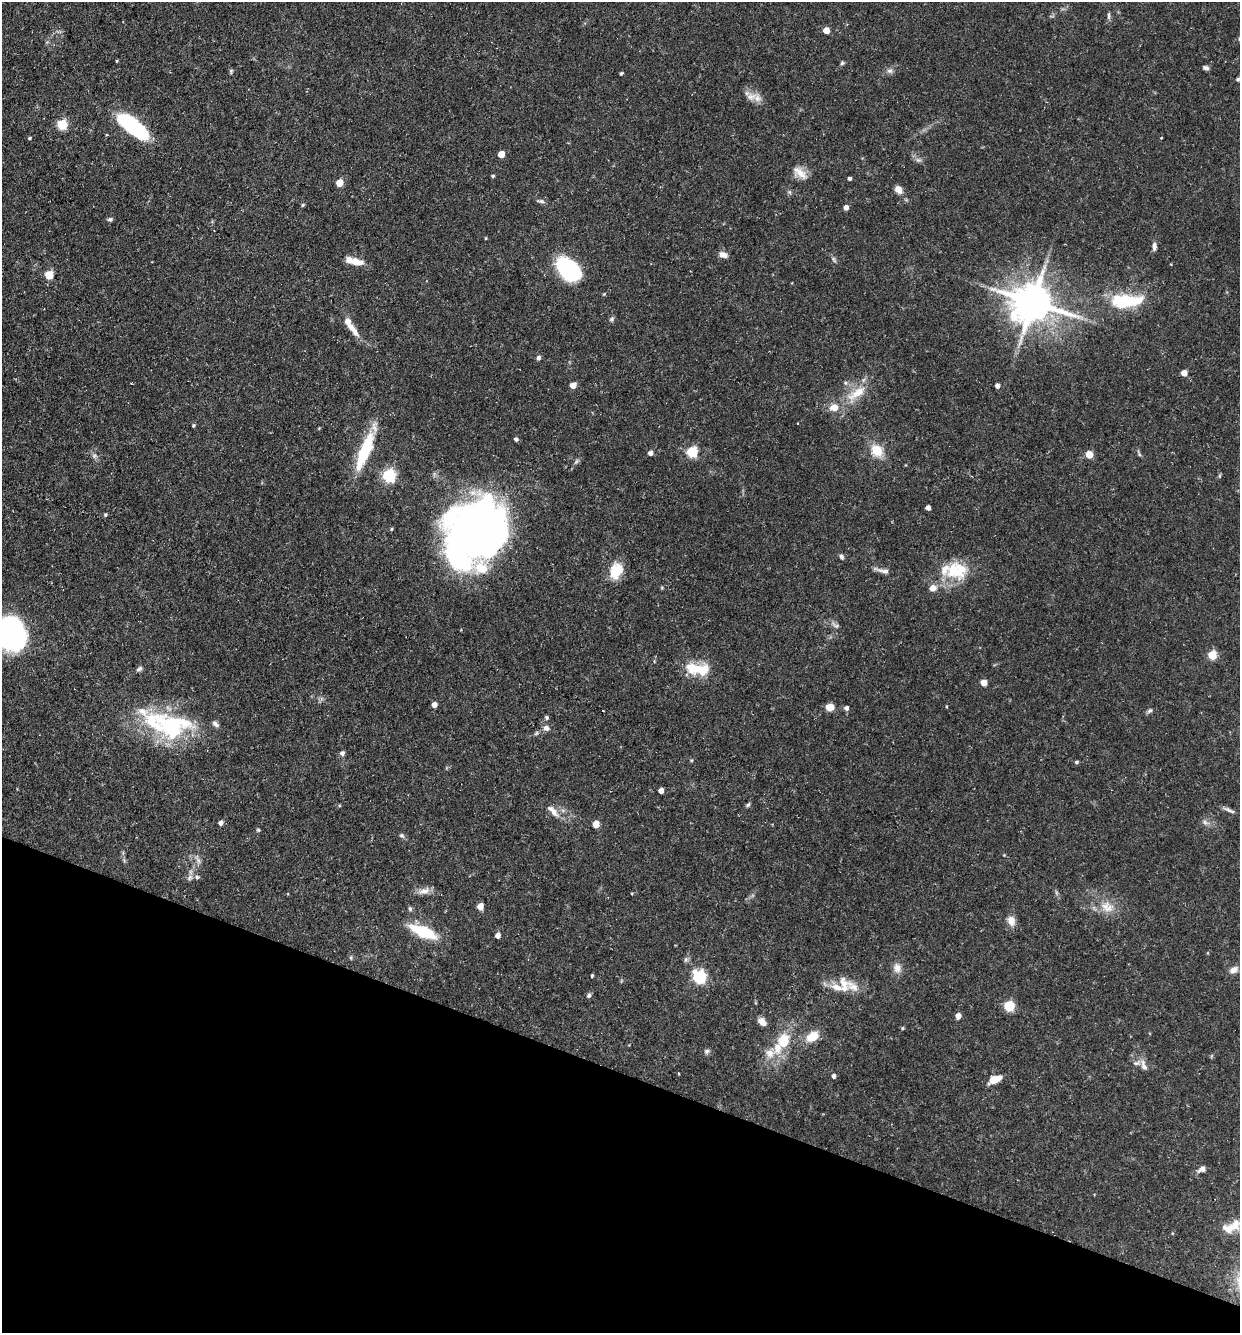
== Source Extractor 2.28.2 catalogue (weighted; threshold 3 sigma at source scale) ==
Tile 15 of 4 x 4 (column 3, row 4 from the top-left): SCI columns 2736-3973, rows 1-1331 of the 5340 x 5325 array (HDU 1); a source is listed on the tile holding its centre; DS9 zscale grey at full resolution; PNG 1242 x 1335 px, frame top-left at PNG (2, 2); no overlay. Shown black and unused: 20% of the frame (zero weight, under 3 of 5 exposures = <1% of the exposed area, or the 3 px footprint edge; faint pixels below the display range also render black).
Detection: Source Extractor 2.28.2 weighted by HDU 2 'WHT'; one run over the whole footprint, this tile lists its part. Background 0.0954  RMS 0.0044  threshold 0.0199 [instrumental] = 3 sigma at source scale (4.5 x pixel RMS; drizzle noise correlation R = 1.50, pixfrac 1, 0.05/0.05 arcsec/px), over >= 5 px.
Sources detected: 134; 4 inside a brighter object's white glare — not listed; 13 inside a brighter listed object's ellipse — not listed separately; the other 117 listed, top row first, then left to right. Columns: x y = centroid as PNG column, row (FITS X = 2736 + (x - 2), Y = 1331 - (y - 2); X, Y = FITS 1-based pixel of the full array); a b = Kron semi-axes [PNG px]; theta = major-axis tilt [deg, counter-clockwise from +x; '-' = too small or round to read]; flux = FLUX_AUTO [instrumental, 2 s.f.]
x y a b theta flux
1109 16 10 4 -90 1
826 30 5 5 - 5.5
117 61 4 3 - 0.38
842 63 5 4 - 0.74
1206 68 7 5 -16 1.2
231 71 6 5 - 0.64
890 71 8 6 2 1.4
621 73 5 3 - 0.54
1238 79 5 5 - 0.76
751 97 15 9 4 3.9
62 125 5 5 - 32
133 127 37 13 -38 40
107 135 4 2 - 0.39
30 138 5 3 - 0.52
1161 138 3 2 - 0.29
501 154 5 4 - 7.6
918 160 7 4 -31 1.1
800 173 23 10 -37 5
493 176 5 4 - 0.59
850 178 4 4 - 1.1
339 183 5 5 - 9.7
898 190 10 8 -60 2.6
542 201 8 5 -20 1.1
303 205 5 4 - 0.59
846 207 4 4 - 2.4
110 219 6 5 - 0.94
486 238 4 3 - 0.4
1154 246 10 5 88 1.8
723 255 10 7 -22 2.4
834 259 9 4 -68 0.94
357 262 19 10 -14 4.5
568 269 26 16 -47 44
49 275 5 5 - 16
604 294 4 4 - 0.38
1124 301 35 18 2 22
1033 302 13 11 -6 1400
612 319 7 5 48 0.9
351 327 28 8 -52 5.9
538 358 6 5 - 1.2
1184 373 5 4 - 4.7
573 385 5 4 - 5.6
997 386 4 4 - 2.2
857 393 34 12 35 11
193 425 4 4 - 0.59
319 428 4 3 - 0.39
516 439 5 5 - 1
877 450 15 12 -45 8.4
365 451 47 13 68 24
692 452 5 5 - 36
650 453 4 4 - 2.3
1089 454 5 5 - 10
1139 454 6 4 -71 0.65
94 456 8 5 -6 1.1
389 476 6 6 - 67
928 508 4 4 - 2.6
105 515 4 4 - 0.66
392 529 5 3 - 0.47
477 531 72 51 45 240
841 557 7 5 -46 1
882 570 27 5 -12 2.4
616 571 17 12 68 12
956 572 29 20 -33 16
933 588 9 7 23 2.9
835 625 14 5 -37 1.5
10 633 26 23 -54 120
1212 655 5 5 - 20
694 668 33 14 3 12
139 669 8 5 32 1.3
984 683 5 5 - 7.2
434 705 4 4 - 3.4
830 707 8 7 - 4.8
846 708 5 5 - 1.6
1150 711 9 5 40 0.96
546 717 5 5 - 0.82
172 725 52 33 -9 51
546 728 8 7 - 1.8
536 733 7 4 45 0.72
342 753 6 5 - 1.2
1076 762 5 4 - 0.57
661 791 4 4 - 3.1
748 805 7 4 39 0.8
1228 810 13 5 -23 1.6
553 811 19 7 -46 3.9
1205 822 7 6 - 1.3
221 823 5 5 - 1.9
596 824 5 4 - 8.5
258 830 5 4 - 0.52
401 835 7 5 -2 0.88
198 860 10 5 -55 1.4
190 878 9 7 54 1.6
424 891 17 8 15 3.1
632 893 4 3 - 0.38
480 906 5 4 - 6.5
1107 907 18 14 -42 6.8
410 909 6 5 - 0.81
1011 921 12 9 -75 3.9
423 932 26 10 -23 21
498 936 5 4 - 2.6
351 958 5 3 - 0.57
897 968 13 11 -76 3.4
1234 970 12 7 33 2.6
592 976 4 3 - 0.51
699 977 6 6 - 74
852 986 24 12 -31 7
589 995 7 5 46 1
1009 1006 5 5 - 33
958 1016 5 4 - 3.1
762 1022 10 6 -45 3.2
902 1028 5 3 - 0.45
812 1037 16 11 33 7.7
783 1042 20 14 67 13
707 1051 8 7 - 1.2
1144 1066 17 7 -71 2.8
834 1076 5 5 - 1.5
995 1079 13 7 23 6.4
1202 1169 7 6 - 2.3
1232 1227 29 13 18 8.4
Isophote crosses this tile's border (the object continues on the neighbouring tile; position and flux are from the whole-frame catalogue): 2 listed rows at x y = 10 633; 1232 1227